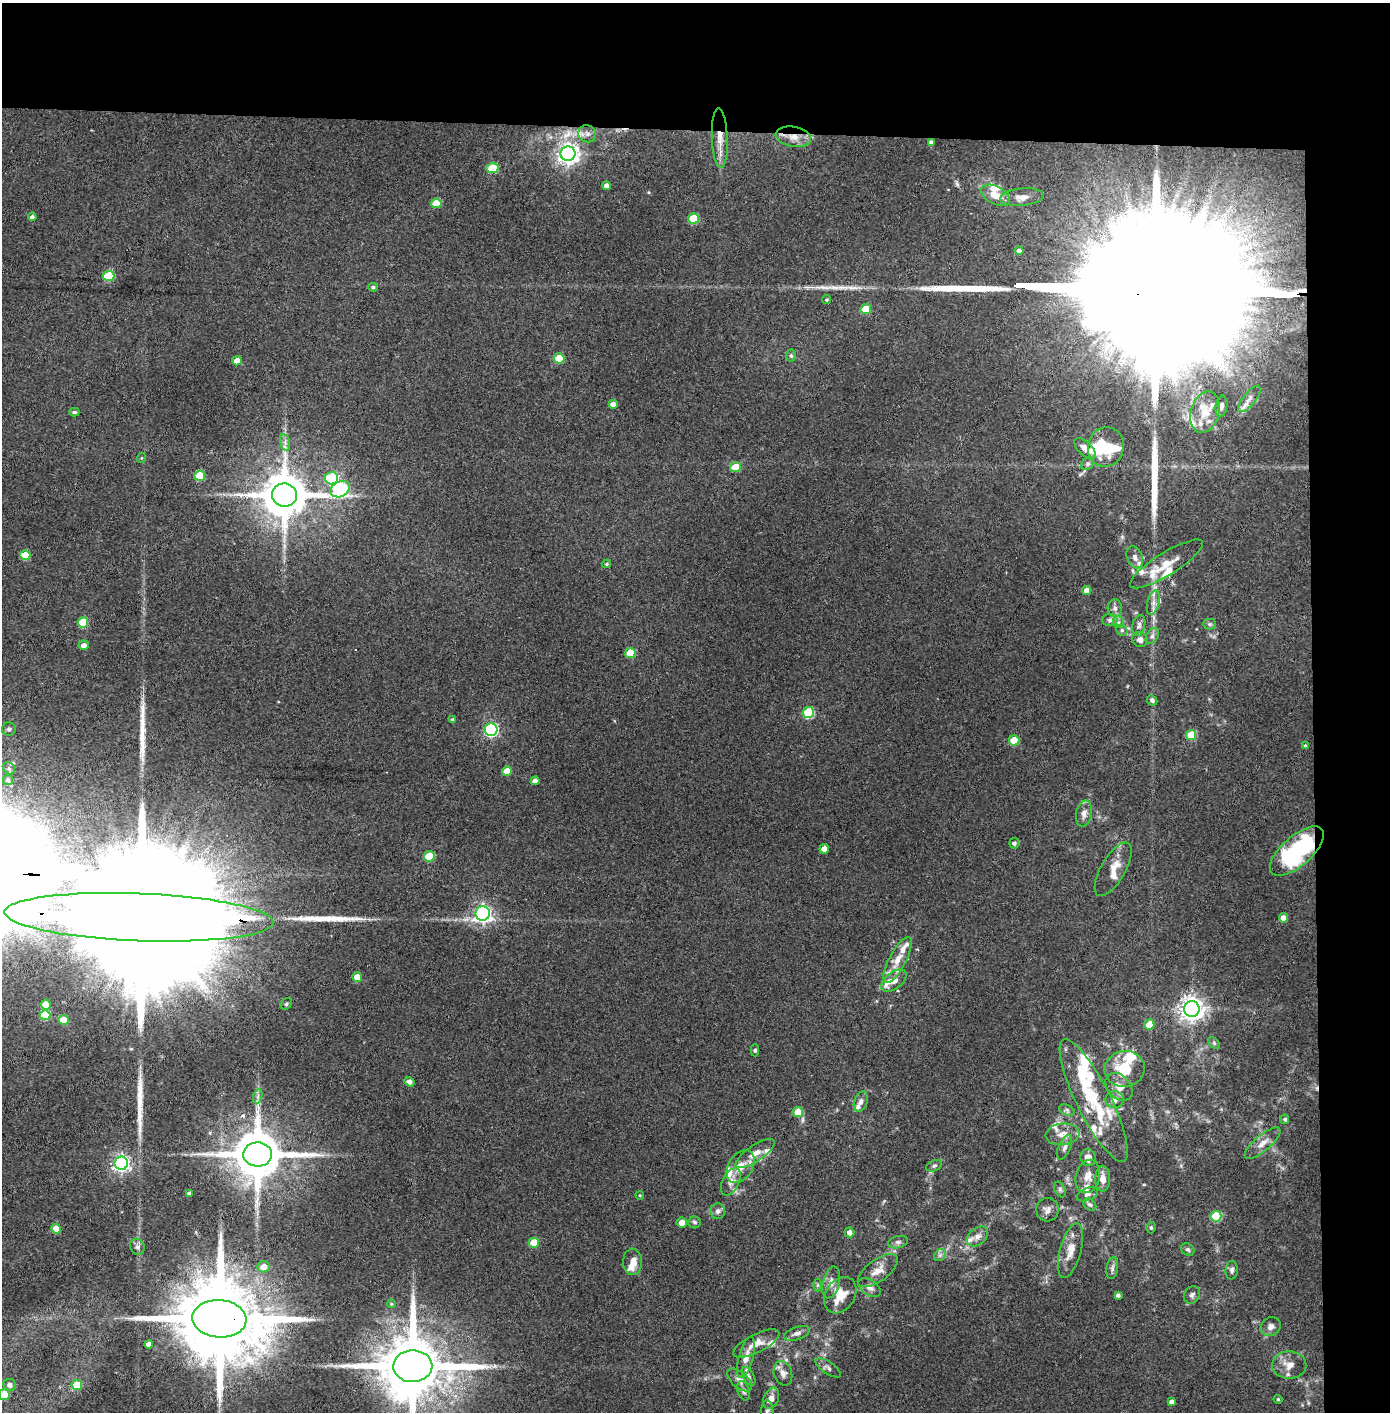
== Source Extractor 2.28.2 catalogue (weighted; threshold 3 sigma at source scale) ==
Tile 3 of 3 x 3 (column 3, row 1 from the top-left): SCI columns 2857-4244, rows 2826-4235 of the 4323 x 4241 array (HDU 1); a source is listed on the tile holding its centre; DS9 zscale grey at full resolution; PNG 1392 x 1414 px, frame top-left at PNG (2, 3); each listed source drawn as its Kron ellipse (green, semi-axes under 4 px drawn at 4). Shown black and unused: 14% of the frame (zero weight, under 3 of 4 exposures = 6% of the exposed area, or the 3 px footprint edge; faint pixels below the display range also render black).
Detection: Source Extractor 2.28.2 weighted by HDU 2 'WHT'; one run over the whole footprint, this tile lists its part. Background 0.0843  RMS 0.0065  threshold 0.0293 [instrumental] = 3 sigma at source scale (4.5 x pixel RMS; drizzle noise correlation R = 1.50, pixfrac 1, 0.05/0.05 arcsec/px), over >= 5 px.
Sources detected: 200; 1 too faint to see at this stretch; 2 inside a brighter object's white glare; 1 cosmic-ray / hot-pixel residue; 6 long thin detections or spike segments (spike, bleed or trail) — neither listed nor drawn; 32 inside a brighter listed object's ellipse — not listed separately; the other 158 listed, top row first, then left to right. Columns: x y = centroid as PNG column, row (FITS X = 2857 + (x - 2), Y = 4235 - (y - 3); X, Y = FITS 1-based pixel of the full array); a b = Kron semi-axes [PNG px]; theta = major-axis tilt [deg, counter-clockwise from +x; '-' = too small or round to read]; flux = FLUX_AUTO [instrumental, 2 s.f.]
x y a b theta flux
587 134 9 8 - 3.2
793 137 18 10 -10 8.5
720 138 30 8 -87 10
931 142 4 4 - 2.5
568 154 7 7 - 420
492 168 6 5 - 22
606 186 4 4 - 2.9
996 195 15 8 -28 9
1022 197 22 8 5 5.8
436 203 5 4 - 11
32 217 4 4 - 1.7
694 218 5 5 - 24
1019 251 4 3 - 1.9
109 276 5 5 - 36
373 287 4 4 - 1.2
827 300 4 4 - 1.1
866 309 5 5 - 14
791 356 6 5 - 1.4
559 358 5 5 - 17
237 361 5 4 - 7.1
1249 399 16 6 51 4.1
613 404 4 4 - 3.9
1221 406 11 6 82 2.3
74 412 5 3 - 1.1
1205 412 21 14 74 14
285 442 9 5 -76 2.3
1106 447 20 18 74 20
1085 449 13 6 -43 4.8
141 458 5 3 - 0.56
1088 464 7 6 - 1.6
735 467 5 5 - 16
200 476 5 5 - 25
332 478 6 6 - 50
340 489 10 7 28 76
284 495 12 11 - 3200
25 555 5 5 - 17
1135 557 11 7 -67 3.7
606 564 5 3 - 0.94
1166 564 42 11 32 13
1087 590 4 4 - 5.1
1153 603 13 6 76 3.9
1115 608 9 7 -86 2.7
1110 620 7 6 - 1.8
83 622 5 5 - 27
1118 622 6 5 - 1.6
1210 624 6 5 - 1.1
1139 625 11 6 78 2.5
1122 630 6 5 - 1.2
1152 636 9 5 60 2.1
1140 640 8 7 - 3.2
84 645 5 4 - 2.8
630 653 5 5 - 15
1152 700 5 4 - 1.7
808 713 5 5 - 42
453 720 4 3 - 1.2
9 729 7 7 - 1.9
491 730 6 6 - 120
1191 735 5 5 - 20
1014 740 5 5 - 19
1305 746 4 4 - 1.4
9 768 6 5 - 1.4
507 771 5 4 - 7.7
8 780 5 5 - 1.2
535 781 4 4 - 3
1084 814 13 8 81 4.3
1014 843 5 5 - 1.7
824 849 4 4 - 5.5
1297 851 33 15 41 75
429 856 5 5 - 25
1113 869 30 12 60 9.7
483 913 7 7 - 240
139 917 134 24 -2 100000
1283 918 5 4 - 4.6
898 960 25 8 62 9.6
357 977 5 5 - 7.9
894 981 15 8 38 5.2
286 1004 6 5 - 1.1
46 1005 5 5 - 11
1192 1009 8 7 - 590
45 1015 5 5 - 23
63 1020 5 5 - 16
1149 1025 5 5 - 11
1214 1043 7 4 -46 1.2
755 1050 6 4 -89 1.1
1125 1069 20 18 12 21
409 1082 5 4 - 3.1
1119 1087 16 11 -48 6.1
258 1096 7 4 72 1.6
1094 1100 68 17 -63 42
1115 1100 9 8 - 2.9
861 1101 10 6 71 2.6
1067 1110 8 5 -25 1.5
798 1112 5 5 - 12
1285 1119 4 4 - 1.4
1062 1134 17 11 7 6.8
1263 1143 22 8 40 6.4
1065 1147 13 6 67 2.7
257 1154 14 12 -2 3800
755 1154 23 8 34 6.9
1088 1158 8 7 - 4.3
121 1163 6 6 - 250
740 1166 18 12 57 9.5
934 1166 8 5 22 1.5
1088 1176 17 12 76 7.2
1103 1179 13 7 90 5.7
731 1182 15 8 65 4.5
1060 1189 8 5 -64 1.5
189 1193 3 3 - 1.3
1087 1194 11 6 21 2.4
640 1195 4 3 - 0.64
1090 1204 7 5 -37 1.5
1047 1210 12 11 - 3.7
718 1211 7 7 - 2.5
1216 1216 5 5 - 30
695 1222 6 6 - 1.6
682 1223 5 5 - 6
1151 1227 6 4 -89 1.3
56 1229 5 5 - 11
849 1232 5 5 - 3.1
977 1236 12 8 40 3.9
898 1242 10 6 14 2.1
534 1243 5 5 - 14
137 1247 8 7 - 2.4
1188 1249 7 5 -37 1.4
1070 1251 28 10 74 9.6
940 1255 7 5 45 1.6
633 1262 13 9 -88 6.6
264 1267 6 5 - 5.2
1112 1268 11 6 81 2.2
1232 1270 9 6 85 2
878 1271 23 11 37 7.7
831 1282 16 8 76 4.9
817 1285 6 4 -90 1
870 1287 12 7 -34 3.5
840 1295 19 14 57 14
1118 1295 4 3 - 1.7
1192 1295 9 7 58 2.5
391 1304 4 3 - 0.73
219 1319 27 19 -5 14000
1271 1327 10 9 - 3.3
797 1333 13 6 19 3.3
756 1343 25 9 27 8.1
149 1344 4 4 - 2.7
746 1357 21 7 75 6
1289 1365 17 13 -1 7.4
413 1366 19 16 1 7600
828 1368 15 6 -34 2.3
783 1373 12 9 -71 4.3
749 1376 10 5 -62 2
740 1380 15 8 -41 3.6
10 1385 6 6 - 3.2
77 1385 5 5 - 16
744 1391 10 6 -71 1.9
4 1394 5 5 - 11
771 1398 11 7 67 4.5
1278 1399 4 3 - 0.72
1172 1402 4 4 - 2.9
767 1412 12 6 -89 2
Overlapping masked pixels (flux is a lower limit): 7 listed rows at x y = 793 137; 720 138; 1297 851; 139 917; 798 1112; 257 1154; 219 1319
Isophote crosses this tile's border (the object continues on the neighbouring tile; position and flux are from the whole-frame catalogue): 4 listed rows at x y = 139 917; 413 1366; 4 1394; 767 1412